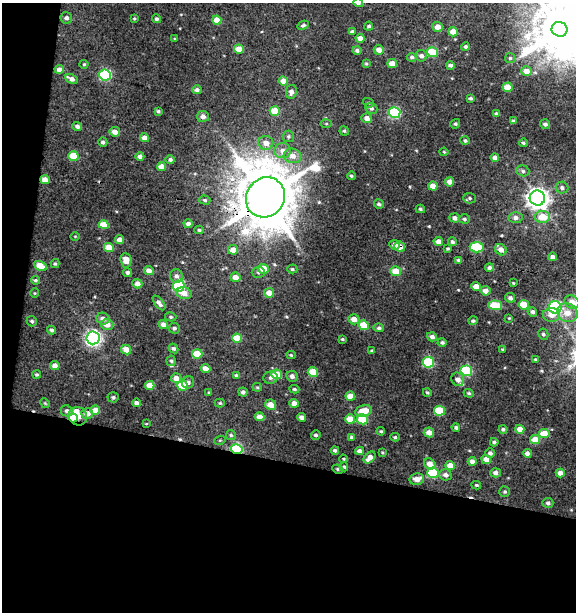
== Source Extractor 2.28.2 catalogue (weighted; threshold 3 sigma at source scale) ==
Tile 3 of 2 x 2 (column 1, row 2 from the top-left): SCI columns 60-633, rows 1-610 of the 1264 x 1219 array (HDU 1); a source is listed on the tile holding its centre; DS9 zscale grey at full resolution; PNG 578 x 614 px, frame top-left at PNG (2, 3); each listed source drawn as its Kron ellipse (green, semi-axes under 4 px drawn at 4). Shown black and unused: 28% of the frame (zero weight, under 3 of 4 exposures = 1% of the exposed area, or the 3 px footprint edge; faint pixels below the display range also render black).
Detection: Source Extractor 2.28.2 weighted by HDU 2 'WHT'; one run over the whole footprint, this tile lists its part. Background 0.0139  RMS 0.0066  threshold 0.0295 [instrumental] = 3 sigma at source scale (4.5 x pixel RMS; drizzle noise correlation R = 1.50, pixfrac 1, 0.0396/0.0396 arcsec/px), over >= 5 px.
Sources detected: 231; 1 cosmic-ray / hot-pixel residue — neither listed nor drawn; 4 inside a brighter listed object's ellipse — not listed separately; the other 226 listed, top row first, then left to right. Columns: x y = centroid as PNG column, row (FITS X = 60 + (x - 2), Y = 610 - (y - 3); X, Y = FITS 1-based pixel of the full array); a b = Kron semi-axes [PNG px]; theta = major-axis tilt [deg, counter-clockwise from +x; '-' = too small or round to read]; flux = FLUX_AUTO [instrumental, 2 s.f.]
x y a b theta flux
358 3 5 4 - 1.5
66 18 6 6 - 2
134 19 4 4 - 0.66
156 19 5 4 - 1.4
217 20 4 4 - 7.7
303 25 6 4 26 1.1
369 26 4 4 - 1.3
438 27 5 5 - 4.4
560 29 8 7 - 3400
352 32 4 3 - 1.4
453 32 5 4 - 5.7
360 38 4 4 - 4.7
175 39 3 2 - 0.53
465 47 4 4 - 1.2
239 49 5 4 - 9.3
357 50 4 4 - 1.6
379 50 5 5 - 4.8
432 52 5 5 - 22
421 56 6 5 - 2.5
412 57 5 4 - 1.4
510 58 5 5 - 1.2
84 64 4 4 - 0.79
366 64 4 3 - 0.79
392 64 5 4 - 7.8
450 65 4 3 - 1.5
59 69 4 4 - 4.2
526 71 5 5 - 6.5
105 75 6 5 - 60
71 79 6 4 -27 3.5
283 81 5 4 - 5.6
507 87 5 4 - 10
197 90 5 4 - 2
291 92 7 5 79 2.9
471 98 4 4 - 1.2
368 103 6 4 -20 0.91
371 108 6 5 - 1.6
158 111 4 3 - 1
275 111 5 4 - 13
394 113 6 5 - 62
496 114 4 3 - 1.2
203 116 6 5 - 3.1
367 118 5 5 - 3.8
513 121 4 3 - 1.4
326 124 5 3 - 0.72
455 124 5 4 - 1
545 124 5 5 - 1.9
77 126 5 4 - 2
344 131 4 4 - 0.99
115 132 5 4 - 4
288 136 6 5 - 1.2
144 138 4 4 - 4.9
465 141 4 4 - 1
103 142 5 4 - 1.5
266 143 7 7 - 5.1
523 143 4 3 - 0.91
283 151 8 7 - 4.2
444 152 4 4 - 0.62
73 156 5 4 - 15
140 156 4 4 - 2
293 156 9 7 -13 5.1
495 158 4 4 - 3
170 160 5 4 - 1.6
161 167 4 4 - 6.8
523 171 6 5 - 1.8
351 176 4 3 - 0.87
45 180 5 4 - 5.3
449 182 5 4 - 3.5
433 186 4 4 - 7.4
562 188 6 6 - 1.9
265 197 21 19 52 4200
470 198 6 5 - 1.3
537 198 8 7 - 480
205 200 5 4 - 1.1
379 204 5 4 - 1.5
420 209 4 4 - 1
542 217 7 6 - 13
455 218 5 4 - 2.7
515 218 7 5 -1 2.6
464 219 6 4 -3 1.2
188 224 4 4 - 2.7
104 225 5 4 - 9.6
199 230 5 4 - 0.99
75 236 4 3 - 0.5
120 240 4 4 - 4.8
438 242 5 4 - 3.8
452 242 4 4 - 1.3
395 245 5 4 - 3.4
109 247 5 4 - 10
400 247 5 5 - 5
477 247 7 5 -4 36
448 248 4 3 - 0.96
233 250 5 4 - 6.3
501 250 6 5 - 4
552 257 4 4 - 2.8
126 260 7 5 -84 6.2
459 260 4 3 - 1.2
55 264 4 4 - 0.89
40 266 7 4 -28 14
489 268 4 4 - 2.1
263 269 5 5 - 10
292 269 5 4 - 0.93
149 271 5 4 - 3.7
395 271 5 5 - 11
128 272 5 4 - 1.4
258 272 6 5 - 1.3
176 276 7 6 - 2.6
235 277 5 4 - 6
35 280 4 3 - 1
513 283 3 3 - 0.56
137 284 5 4 - 4.2
179 286 6 5 - 58
476 287 5 4 - 5.9
485 291 5 5 - 3.8
35 293 5 4 - 0.7
184 293 7 6 - 5.4
269 293 5 4 - 6.1
510 298 5 4 - 2
572 302 8 6 -30 7.1
159 303 9 4 -52 2.5
495 305 7 5 -2 18
524 305 5 4 - 13
555 307 6 6 - 100
532 312 5 4 - 1.7
567 313 10 9 - 7.1
551 315 8 7 - 4.5
171 317 5 4 - 1.1
509 318 3 3 - 0.51
103 319 6 6 - 3.3
354 319 5 5 - 5.3
32 321 5 5 - 0.96
473 321 4 4 - 1
107 324 6 5 - 5.8
163 325 5 4 - 3.6
364 325 5 4 - 19
174 328 5 5 - 1.3
379 328 5 4 - 1.3
52 330 4 4 - 1.5
543 334 6 5 - 1.4
432 337 5 4 - 2.3
93 338 6 6 - 200
237 338 5 4 - 14
342 339 4 3 - 0.82
442 342 4 4 - 1.2
173 348 5 4 - 1.4
126 349 5 4 - 6.3
503 349 4 3 - 0.6
372 351 4 3 - 1.1
197 354 5 4 - 17
291 355 5 4 - 0.77
536 359 4 4 - 0.82
171 361 5 4 - 1.1
428 362 6 5 - 54
55 365 4 4 - 3.8
205 368 5 4 - 4.5
466 371 6 5 - 49
313 372 5 4 - 18
37 374 4 4 - 1.1
277 374 5 5 - 14
236 375 4 3 - 0.98
292 376 5 5 - 2.6
270 377 7 6 - 2.1
176 378 5 5 - 4.8
458 379 7 6 - 3.6
188 382 6 6 - 2
150 385 5 4 - 7.9
182 386 5 5 - 19
257 387 5 4 - 0.79
294 389 5 4 - 1.1
243 392 4 4 - 2.1
209 393 4 3 - 0.74
427 393 4 3 - 0.83
469 393 5 4 - 0.95
350 396 5 4 - 7
113 397 5 5 - 1.3
45 403 5 4 - 0.73
137 403 4 4 - 3.2
220 403 5 4 - 0.86
294 403 4 4 - 4.9
270 405 5 5 - 6.9
95 410 5 4 - 7.6
67 411 6 5 - 2
363 411 8 5 14 13
439 411 5 5 - 26
87 413 6 5 - 5.2
78 416 9 9 - 13
260 417 5 4 - 5.5
301 417 4 4 - 3.1
73 418 5 3 - 20
350 419 5 4 - 11
362 419 5 5 - 18
146 424 4 2 - 0.51
456 428 4 4 - 1.1
503 429 4 4 - 1.4
520 429 4 4 - 5.7
381 431 4 3 - 0.81
429 432 5 4 - 4.7
544 433 5 4 - 11
231 435 5 5 - 1
316 435 5 4 - 1.4
352 437 4 4 - 1.4
395 437 5 4 - 1
220 440 6 3 18 0.72
535 440 5 4 - 11
494 442 4 4 - 1.3
237 449 6 5 - 62
335 450 4 3 - 1.3
359 451 4 4 - 2.6
382 452 4 3 - 0.64
490 453 5 5 - 1.9
527 453 4 4 - 3.3
370 458 7 5 45 4.7
343 459 4 3 - 0.62
486 459 5 4 - 5.6
472 461 4 4 - 3.1
430 464 6 5 - 5.9
450 465 5 4 - 7.9
344 467 4 4 - 0.86
338 469 5 3 - 0.87
433 473 6 5 - 45
496 473 5 4 - 2.8
560 473 4 4 - 4.2
445 475 6 5 - 2.6
417 479 7 5 12 4.9
476 485 5 3 - 0.95
505 492 5 5 - 1
548 503 5 5 - 1.6
Overlapping masked pixels (flux is a lower limit): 6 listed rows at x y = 265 197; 400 247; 78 416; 73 418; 237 449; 338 469
Isophote crosses this tile's border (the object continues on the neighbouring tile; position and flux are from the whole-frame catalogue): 2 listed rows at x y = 358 3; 572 302